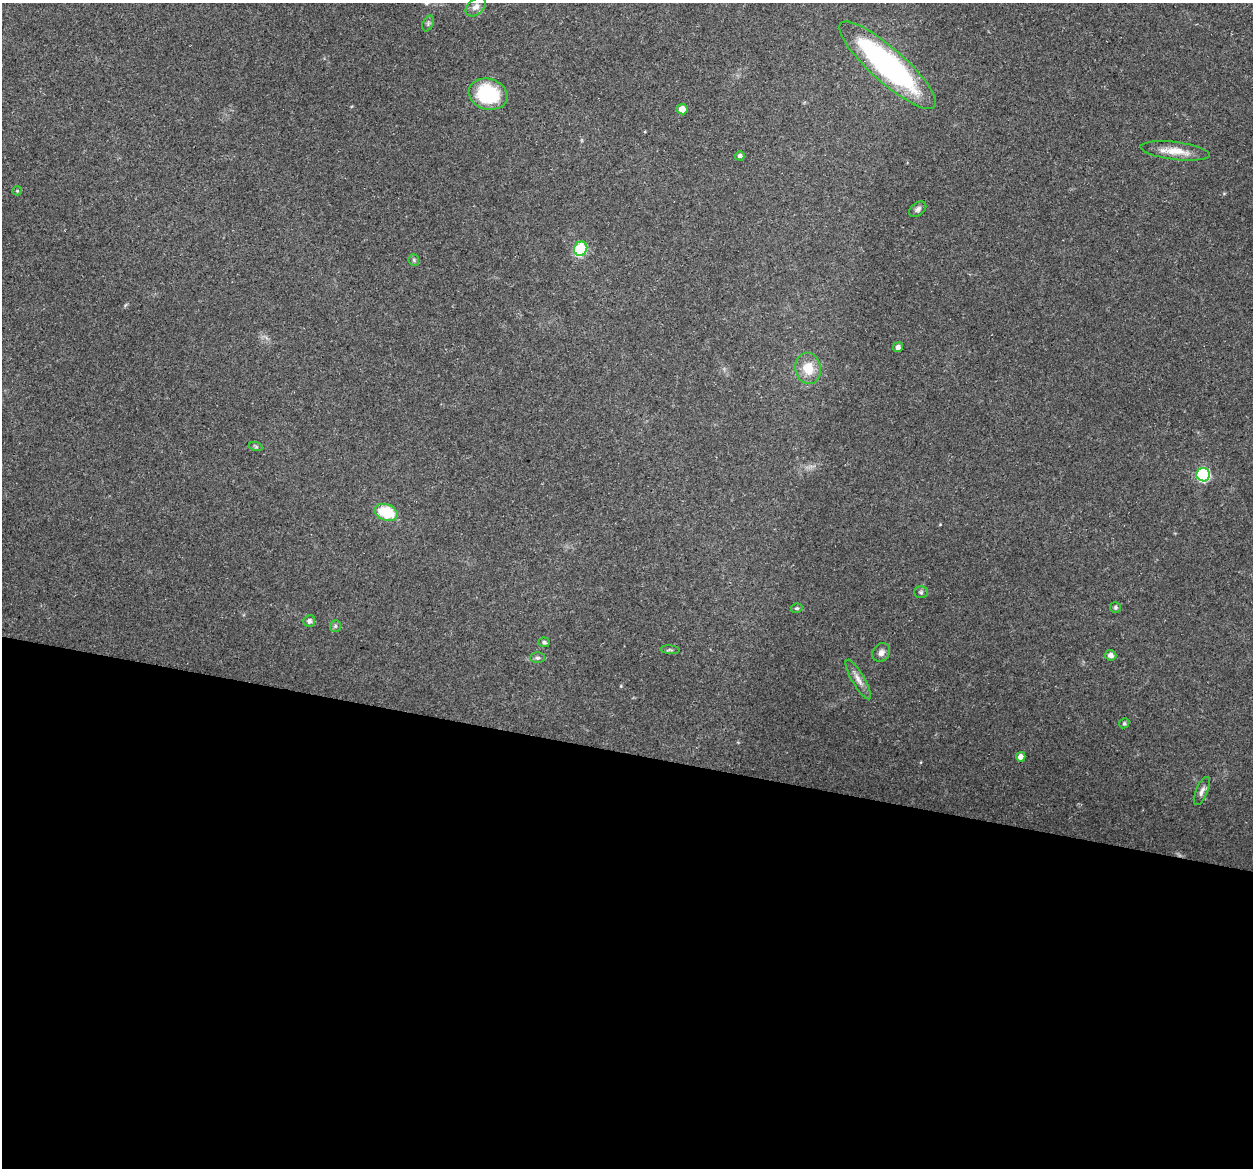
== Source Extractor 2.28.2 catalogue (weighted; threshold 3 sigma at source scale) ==
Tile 14 of 4 x 4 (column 2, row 4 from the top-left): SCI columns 1269-2519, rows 179-1344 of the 5024 x 5087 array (HDU 1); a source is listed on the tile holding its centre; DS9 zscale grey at full resolution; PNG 1255 x 1170 px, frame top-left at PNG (2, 3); each listed source drawn as its Kron ellipse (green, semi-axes under 4 px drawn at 4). Shown black and unused: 36% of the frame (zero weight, under 3 of 5 exposures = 3% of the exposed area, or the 3 px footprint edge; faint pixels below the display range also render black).
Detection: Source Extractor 2.28.2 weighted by HDU 2 'WHT'; one run over the whole footprint, this tile lists its part. Background 0.0622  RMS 0.0056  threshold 0.0252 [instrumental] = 3 sigma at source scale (4.5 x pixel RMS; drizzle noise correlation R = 1.50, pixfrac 1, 0.05/0.05 arcsec/px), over >= 5 px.
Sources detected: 30; all 30 listed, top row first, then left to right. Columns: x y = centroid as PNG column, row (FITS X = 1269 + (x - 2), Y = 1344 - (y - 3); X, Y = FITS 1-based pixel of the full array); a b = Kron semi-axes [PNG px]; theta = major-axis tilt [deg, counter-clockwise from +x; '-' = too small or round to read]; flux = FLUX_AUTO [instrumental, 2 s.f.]
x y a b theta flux
476 7 11 8 40 2.9
428 23 8 5 67 1.2
888 65 63 17 -42 120
488 94 20 15 -16 38
682 109 5 5 - 5.1
1175 151 35 9 -7 9.4
740 156 5 4 - 1.6
17 191 5 4 - 0.72
918 209 9 6 38 1.9
581 249 7 6 - 31
414 260 5 5 - 0.89
898 347 5 4 - 2.1
808 368 16 13 -80 10
256 447 7 4 -19 0.88
1203 475 7 6 - 65
386 512 12 8 -20 21
921 592 7 5 0 1.1
1115 607 5 5 - 1.1
797 608 6 4 12 0.91
309 621 6 6 - 1.8
335 626 6 5 - 1
544 642 5 5 - 1.4
670 650 9 3 -4 0.96
881 652 10 8 51 2.7
1110 655 6 5 - 2.5
538 658 7 5 0 1.2
858 679 22 6 -60 4.1
1124 723 5 4 - 0.82
1021 757 5 4 - 3.5
1202 791 15 6 67 2.5